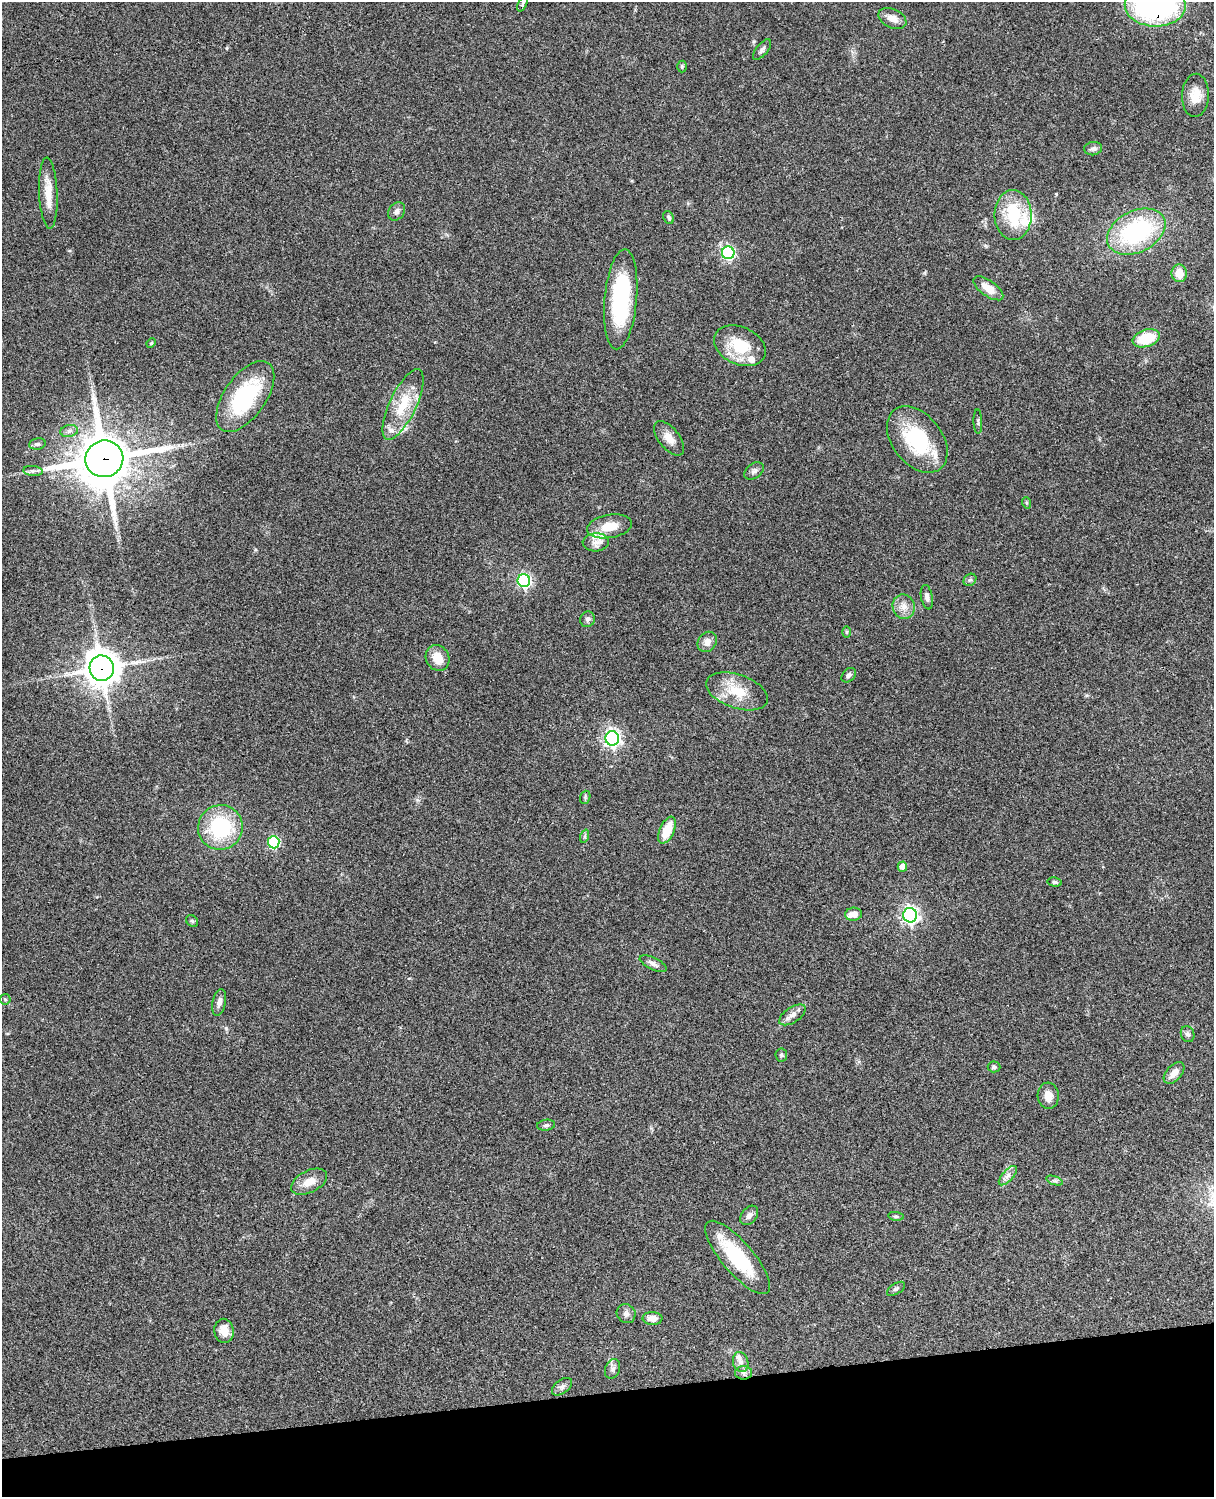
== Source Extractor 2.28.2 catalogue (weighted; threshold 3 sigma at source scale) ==
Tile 10 of 4 x 3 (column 2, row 3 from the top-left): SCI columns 1334-2545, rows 278-1772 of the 5088 x 4927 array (HDU 1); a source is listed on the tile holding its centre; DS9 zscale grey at full resolution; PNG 1216 x 1499 px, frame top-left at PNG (2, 2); each listed source drawn as its Kron ellipse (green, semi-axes under 4 px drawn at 4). Shown black and unused: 7% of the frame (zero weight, under 3 of 4 exposures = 6% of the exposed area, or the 3 px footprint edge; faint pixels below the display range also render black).
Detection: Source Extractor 2.28.2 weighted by HDU 2 'WHT'; one run over the whole footprint, this tile lists its part. Background 0.0962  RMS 0.0063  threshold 0.0282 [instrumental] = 3 sigma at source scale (4.5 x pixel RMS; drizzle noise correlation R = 1.50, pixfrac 1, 0.05/0.05 arcsec/px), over >= 5 px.
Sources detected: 86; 1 inside a brighter object's white glare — neither listed nor drawn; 7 inside a brighter listed object's ellipse — not listed separately; the other 78 listed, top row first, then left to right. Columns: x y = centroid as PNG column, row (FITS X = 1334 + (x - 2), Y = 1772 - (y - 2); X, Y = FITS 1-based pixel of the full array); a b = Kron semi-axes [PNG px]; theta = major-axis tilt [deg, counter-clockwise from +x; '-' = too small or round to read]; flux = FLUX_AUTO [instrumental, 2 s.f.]
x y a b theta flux
522 4 8 4 66 1
1155 5 30 21 -1 130
892 18 15 9 -25 5.2
762 50 12 5 51 2.1
682 67 6 5 - 0.88
1195 95 21 13 87 9.4
1093 149 9 6 8 1.8
48 193 35 9 -87 10
397 211 10 7 51 2.7
1013 215 25 18 -89 28
669 217 7 5 -67 1.4
1136 232 31 20 27 71
728 253 6 6 - 100
1179 273 9 7 -81 8.5
988 288 17 8 -35 8.7
621 299 50 16 85 61
1146 338 14 8 18 21
151 343 5 4 - 0.77
740 346 27 18 -24 22
245 396 41 20 55 54
403 404 39 13 65 20
978 422 12 4 -88 1.3
69 431 9 6 10 2
669 438 20 10 -52 6.5
917 439 37 25 -52 44
37 444 8 5 9 1.5
104 459 19 18 - 2900
33 471 10 5 -6 1.8
754 471 11 7 37 2.1
1027 503 6 4 -71 0.67
609 526 23 11 10 12
596 542 13 9 3 4.6
970 580 7 5 41 1.2
524 581 6 6 - 120
927 597 12 6 -79 2.2
904 607 12 11 - 5.5
587 619 8 7 - 1.7
846 632 6 4 90 0.91
707 642 11 9 51 3.9
438 658 13 11 -61 8.8
102 668 12 12 - 1000
849 675 8 6 45 1.7
737 691 32 17 -19 17
612 738 7 6 - 220
585 797 6 5 - 1.1
220 827 22 22 - 45
667 830 14 7 67 13
585 836 7 4 72 1.1
274 842 6 5 - 60
902 866 5 5 - 6
1055 882 7 4 -6 1.1
853 914 8 6 6 5.3
910 915 7 6 - 230
192 921 6 5 - 0.94
653 964 14 6 -25 2.8
5 999 5 5 - 0.73
219 1002 13 6 78 3.5
792 1015 15 7 33 3.6
1188 1034 8 6 -69 1.9
781 1055 6 6 - 1.3
994 1067 6 5 - 1.1
1174 1073 13 7 47 4.9
1048 1096 13 10 -85 5.6
546 1125 9 5 8 1.4
1008 1176 12 5 48 2.6
1055 1181 9 3 -19 1.1
309 1182 19 11 27 7.6
749 1215 11 7 50 2.8
896 1216 8 4 -8 0.93
738 1257 46 15 -50 38
896 1289 10 5 32 1.4
626 1314 10 9 - 2.5
652 1318 10 6 -2 5
224 1331 12 9 -80 7.9
741 1362 10 7 -75 3.2
613 1369 10 7 71 2.2
744 1373 8 6 0 2.2
562 1387 11 7 37 2.3
Overlapping masked pixels (flux is a lower limit): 3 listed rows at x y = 1155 5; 104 459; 102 668
Isophote crosses this tile's border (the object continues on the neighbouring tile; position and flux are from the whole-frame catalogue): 1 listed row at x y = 1155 5
Unlisted compact peaks at least as high as the median listed source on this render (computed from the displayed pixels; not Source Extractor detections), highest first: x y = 226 1028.